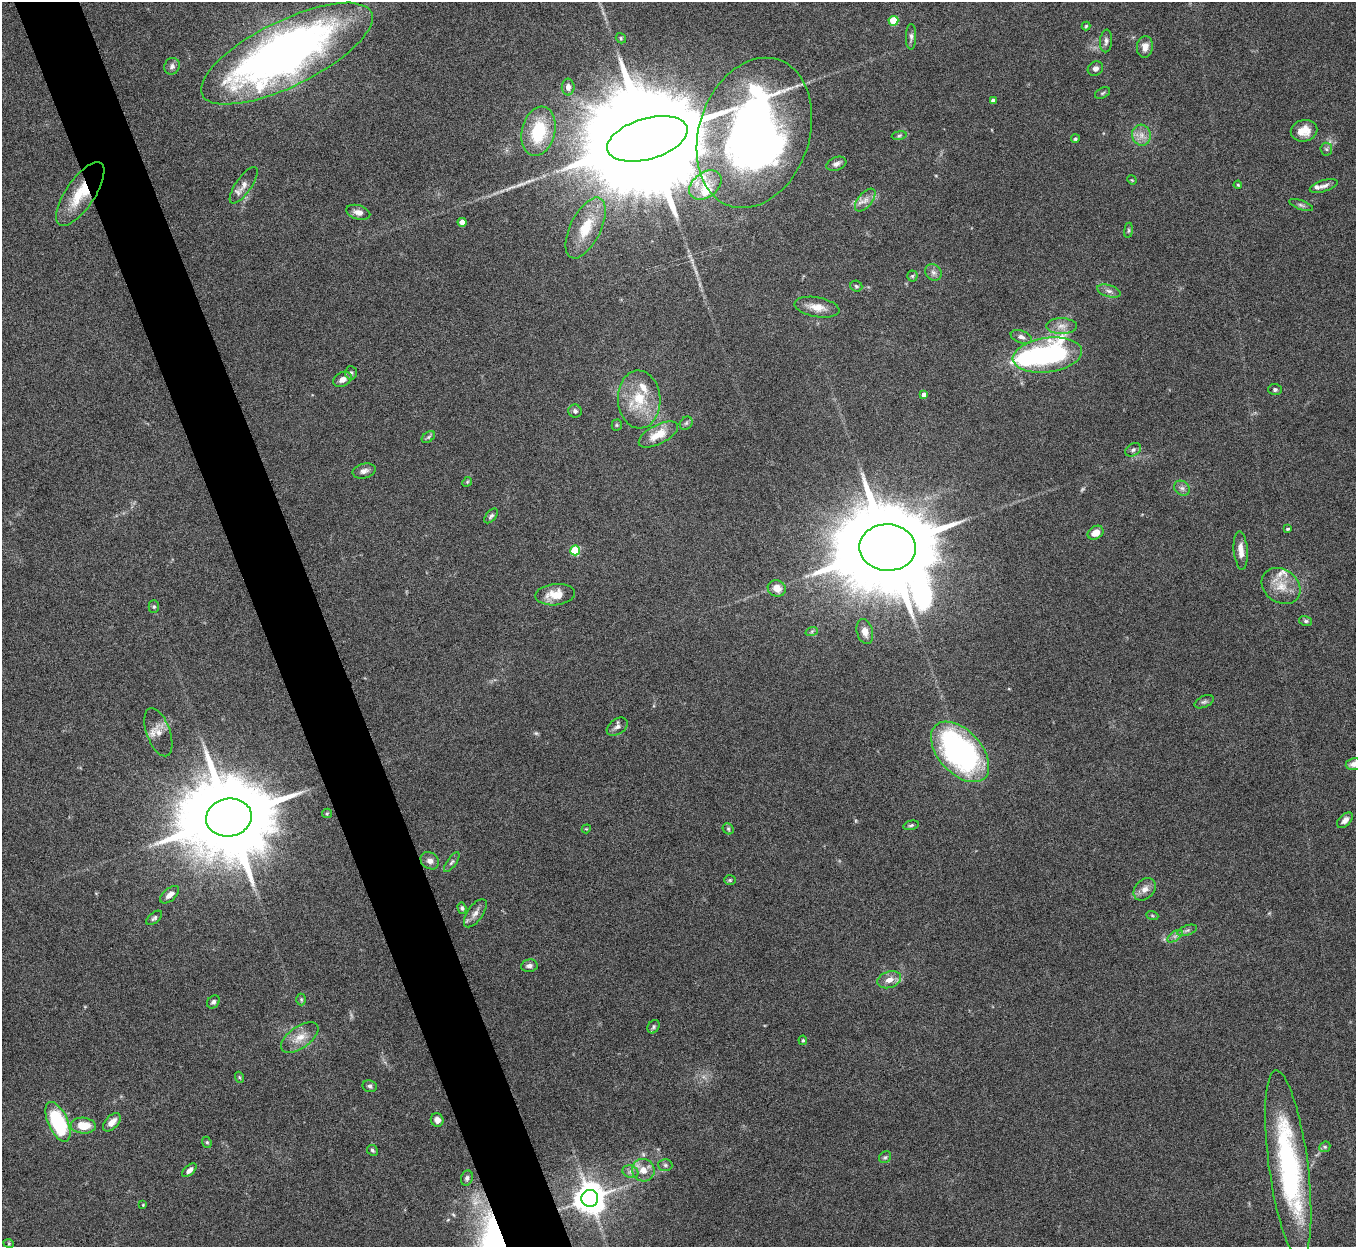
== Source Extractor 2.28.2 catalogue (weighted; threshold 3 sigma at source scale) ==
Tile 11 of 4 x 4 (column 3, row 3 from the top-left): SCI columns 2710-4063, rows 1396-2640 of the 5422 x 5406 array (HDU 1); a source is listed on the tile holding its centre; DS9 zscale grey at full resolution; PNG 1358 x 1249 px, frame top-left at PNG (2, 2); each listed source drawn as its Kron ellipse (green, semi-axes under 4 px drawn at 4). Shown black and unused: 5% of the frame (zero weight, under 5 of 10 exposures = <1% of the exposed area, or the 3 px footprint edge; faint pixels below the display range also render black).
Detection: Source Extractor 2.28.2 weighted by HDU 2 'WHT'; one run over the whole footprint, this tile lists its part. Background 0.145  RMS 0.0057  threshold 0.0234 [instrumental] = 3 sigma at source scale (4.09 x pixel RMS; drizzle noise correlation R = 1.36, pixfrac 0.8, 0.05/0.05 arcsec/px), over >= 5 px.
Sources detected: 128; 2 too faint to see at this stretch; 1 inside a brighter object's white glare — neither listed nor drawn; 9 inside a brighter listed object's ellipse — not listed separately; the other 116 listed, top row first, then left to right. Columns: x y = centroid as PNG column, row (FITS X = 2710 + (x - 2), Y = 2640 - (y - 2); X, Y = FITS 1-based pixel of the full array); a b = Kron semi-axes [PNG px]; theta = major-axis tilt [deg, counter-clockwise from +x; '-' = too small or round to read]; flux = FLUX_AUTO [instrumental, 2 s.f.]
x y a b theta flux
893 21 5 5 - 20
1086 26 4 4 - 0.57
911 37 13 5 89 1.7
621 38 5 4 - 0.77
1106 41 11 6 85 1.9
1145 47 11 8 83 4.1
287 54 94 32 26 340
172 66 8 7 - 2
1095 68 8 7 - 2
568 87 8 6 -90 2.7
1103 93 8 5 28 0.96
993 101 4 4 - 2.7
538 131 25 16 76 26
1304 131 13 11 13 6.7
754 133 77 55 71 350
899 135 7 4 9 0.79
1141 135 10 9 - 4
647 139 41 20 16 32000
1075 139 4 4 - 0.81
1326 149 6 6 - 1.1
836 164 10 6 22 2.2
1132 180 5 4 - 0.47
244 185 21 8 55 3.8
705 185 18 12 38 9.6
1238 185 4 4 - 0.61
1324 186 14 5 18 2.4
80 194 37 14 56 19
865 200 13 7 49 3.4
1301 205 12 4 -20 1.5
358 212 12 7 -17 3.1
462 222 4 4 - 6
586 228 33 15 64 15
1128 230 7 4 82 0.82
933 272 9 7 -43 2.1
912 276 5 5 - 0.83
856 286 6 5 - 0.93
1109 291 12 6 -16 2.1
817 307 23 10 -10 6.4
1062 326 15 8 0 4.1
1021 337 11 6 -21 2.3
1047 355 35 17 8 87
351 373 7 5 -86 1.3
342 379 10 7 28 3.2
1275 390 6 5 - 1.1
924 395 4 4 - 3.6
639 399 29 21 -87 20
575 411 7 6 - 1.6
686 423 7 5 46 1.2
617 425 5 5 - 0.65
658 434 21 9 27 11
428 437 7 5 36 1
1133 450 8 6 29 1.4
364 471 11 7 15 2.5
467 482 5 4 - 0.66
1182 488 8 7 - 1.9
491 516 9 5 48 1.3
1288 529 3 3 - 0.78
1095 533 8 6 32 5.3
888 548 28 23 -4 15000
575 550 5 5 - 25
1241 550 19 7 -85 5.4
1281 586 21 16 -36 10
777 588 9 8 - 5.2
555 595 20 10 5 8.7
154 606 6 5 - 0.92
1306 621 6 5 - 1
812 631 6 4 19 0.83
865 632 13 8 -74 4.1
1204 702 10 5 24 1.3
617 727 11 7 35 2.3
158 732 25 11 -70 6
960 752 36 21 -47 140
1353 764 8 6 9 2.8
327 813 5 4 - 0.61
229 818 23 18 11 10000
1345 820 9 5 44 2.7
911 825 8 4 14 0.96
586 829 4 3 - 0.47
728 829 6 5 - 0.93
430 861 10 8 -40 2.9
452 862 11 4 54 1.3
730 880 6 5 - 0.8
1145 889 12 9 46 4.1
170 895 11 6 40 3.4
462 908 6 4 -72 0.97
475 913 16 7 55 3.5
1152 915 6 4 -20 0.7
154 918 9 5 40 1.2
1187 930 10 5 19 1.6
1175 936 9 4 36 1.7
529 966 8 6 9 2.2
889 980 12 8 18 4.5
301 1000 6 5 - 0.69
213 1002 7 5 45 1.5
654 1027 7 5 57 1
300 1038 22 10 35 7.5
803 1040 5 4 - 0.6
239 1077 5 3 - 0.58
370 1086 7 6 - 1.3
437 1120 7 6 - 3
58 1122 21 9 -66 45
112 1122 11 6 46 4.7
83 1126 12 8 -5 11
207 1142 6 4 -67 0.79
1325 1147 6 5 - 0.87
372 1150 6 5 - 0.96
885 1157 6 5 - 1
1288 1164 95 19 -82 99
665 1165 7 6 - 1.3
189 1170 9 4 42 2.4
643 1170 11 11 - 6.1
630 1172 8 6 -20 1.8
467 1178 8 6 73 1.4
590 1198 8 8 - 990
143 1205 4 3 - 0.48
9 1244 5 3 - 0.55
Overlapping masked pixels (flux is a lower limit): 1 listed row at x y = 80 194
Isophote crosses this tile's border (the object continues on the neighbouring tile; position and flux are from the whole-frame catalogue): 1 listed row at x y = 1353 764